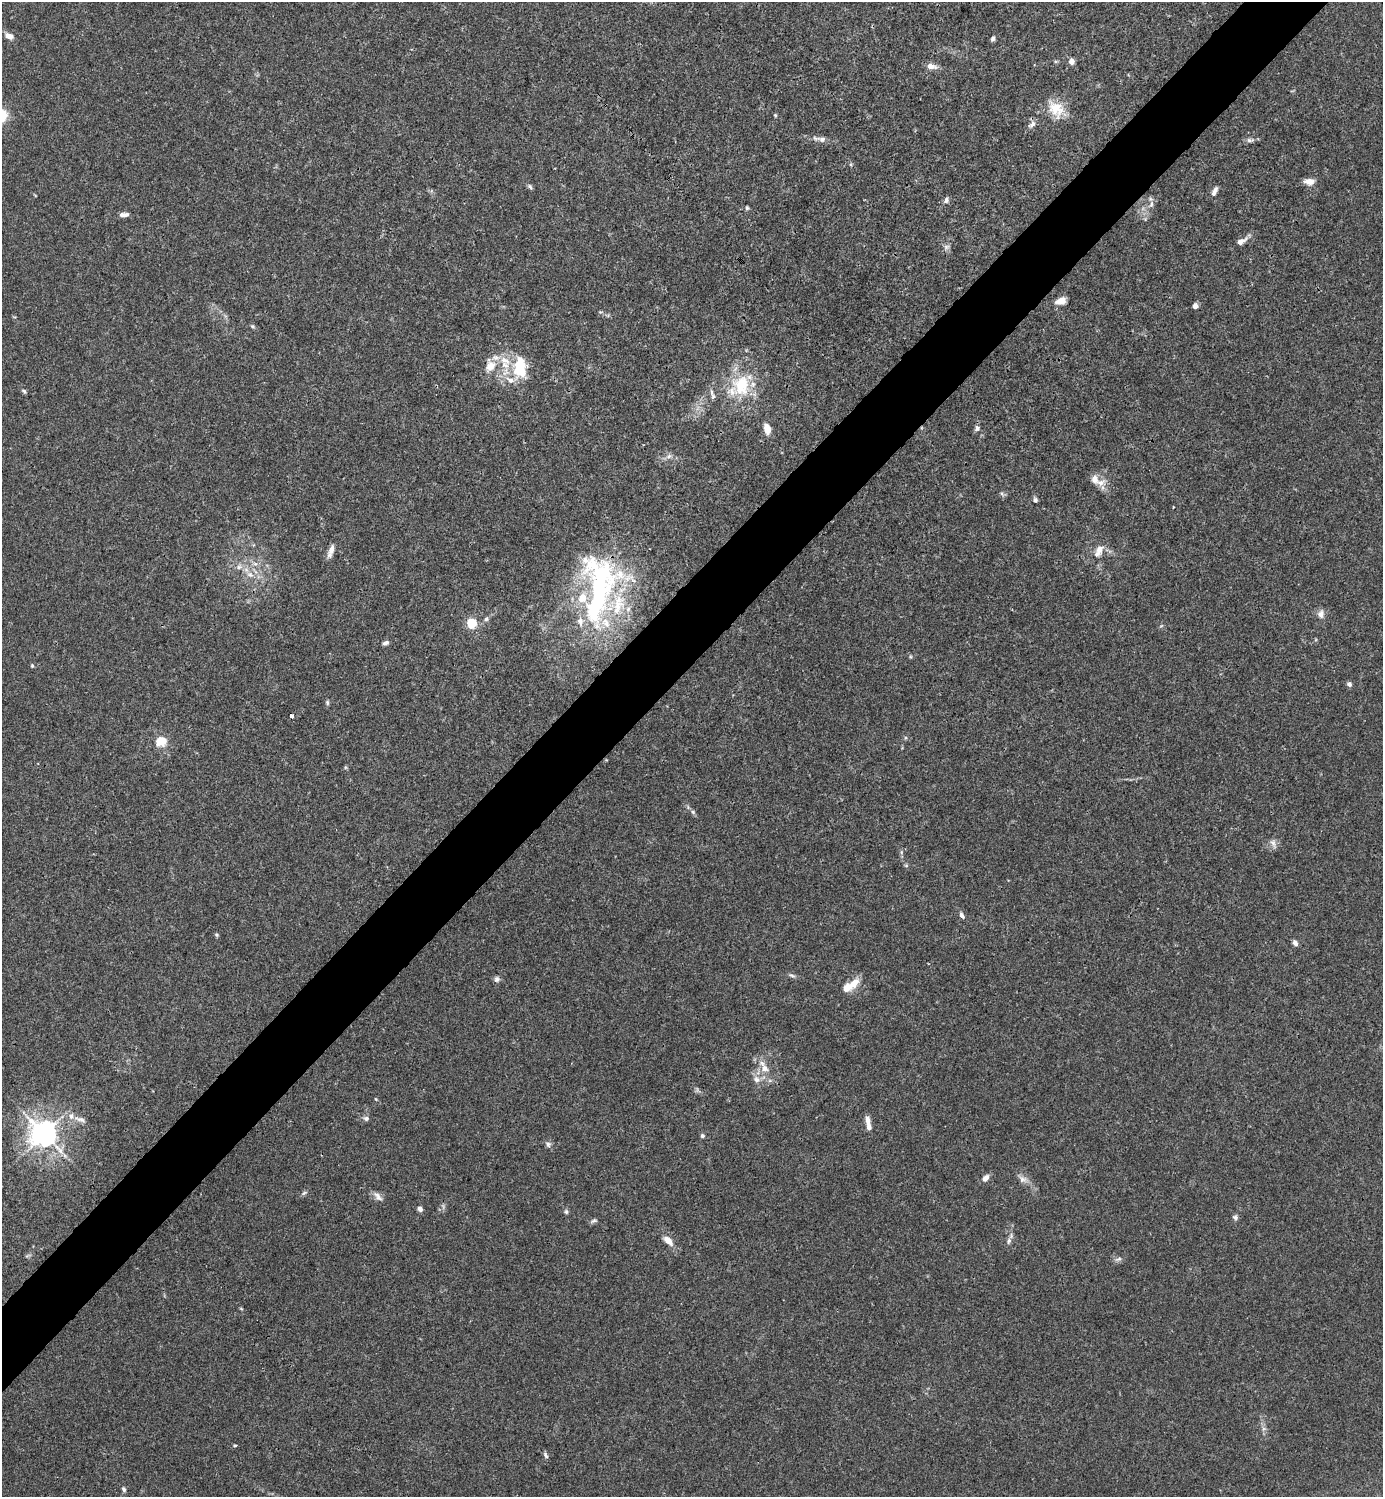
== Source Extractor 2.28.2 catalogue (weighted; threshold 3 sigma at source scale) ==
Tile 10 of 4 x 4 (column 2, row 3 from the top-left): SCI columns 1681-3061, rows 1495-2989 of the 5981 x 5982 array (HDU 1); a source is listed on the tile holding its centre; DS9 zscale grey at full resolution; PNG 1385 x 1499 px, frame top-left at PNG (2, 2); no overlay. Shown black and unused: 5% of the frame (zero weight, under 3 of 4 exposures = <1% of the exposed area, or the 3 px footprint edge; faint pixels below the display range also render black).
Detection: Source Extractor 2.28.2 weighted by HDU 2 'WHT'; one run over the whole footprint, this tile lists its part. Background 0.0151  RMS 0.0022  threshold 0.00971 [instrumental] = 3 sigma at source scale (4.5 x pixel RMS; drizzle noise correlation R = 1.50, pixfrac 1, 0.05/0.05 arcsec/px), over >= 5 px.
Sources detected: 94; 13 inside a brighter listed object's ellipse — not listed separately; the other 81 listed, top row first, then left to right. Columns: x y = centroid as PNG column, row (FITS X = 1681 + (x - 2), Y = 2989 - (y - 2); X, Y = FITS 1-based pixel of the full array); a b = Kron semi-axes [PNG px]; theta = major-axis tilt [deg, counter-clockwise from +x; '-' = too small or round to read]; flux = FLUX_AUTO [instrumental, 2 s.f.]
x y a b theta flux
9 36 12 7 -26 1.3
993 39 6 5 - 0.51
1071 61 7 6 - 1.2
931 66 12 7 -9 1.6
1056 109 25 18 -52 5.1
775 115 5 4 - 0.26
1032 124 13 7 48 1
822 139 13 8 -9 1.1
1250 140 12 6 4 0.79
1309 181 12 7 -3 1.7
530 186 8 5 -50 0.45
1215 191 11 5 65 0.98
946 200 8 6 66 0.67
1151 204 11 6 72 0.98
747 208 6 4 -76 0.35
124 215 12 5 3 1
1241 241 16 7 29 1.5
946 247 9 7 34 0.75
1061 301 13 8 18 1.8
1195 306 7 6 - 0.77
252 326 6 5 - 0.36
490 366 18 14 76 3.1
520 368 30 17 89 7.8
741 385 33 26 80 11
24 391 7 5 -55 0.37
713 396 8 7 - 0.62
977 428 7 6 - 0.65
767 429 11 7 -76 2.2
669 456 8 6 29 0.75
1101 483 15 10 23 1.8
1002 494 7 4 -46 0.41
1035 500 5 5 - 0.57
1100 549 16 9 69 2.1
331 551 17 6 72 1.5
255 564 7 6 - 0.72
239 567 9 7 45 0.91
250 575 10 7 -25 1.4
599 588 97 37 87 50
1321 614 11 8 -89 1.2
486 619 7 6 - 0.48
471 623 5 5 - 15
1161 626 6 4 19 0.26
386 643 8 5 18 0.59
32 666 5 4 - 0.27
1349 684 6 6 - 0.62
327 702 7 5 -89 0.37
291 716 4 3 - 1.1
161 742 16 14 23 3
345 767 6 4 -72 0.25
693 812 6 6 - 0.42
1273 844 15 6 -68 0.94
906 866 6 4 -1 0.28
962 915 8 5 -60 0.72
216 935 6 4 -45 0.31
1295 943 7 5 -59 0.79
792 975 10 4 -23 0.52
497 979 8 7 - 0.64
854 983 16 10 51 2.7
764 1067 22 9 -57 2.7
756 1079 10 8 -29 1.2
376 1099 5 3 - 0.21
366 1118 8 7 - 0.61
80 1119 20 7 -18 1.5
868 1120 10 6 -68 1.3
44 1134 9 8 - 220
702 1136 5 5 - 0.46
548 1144 9 7 -58 0.68
985 1178 9 6 47 1.2
1023 1179 13 9 -24 1.3
304 1193 8 4 35 0.42
378 1197 15 8 -49 1.1
420 1209 6 5 - 0.77
566 1212 7 5 -74 0.41
1235 1217 7 6 - 0.57
594 1221 10 5 22 0.5
668 1241 13 7 -44 2
1009 1241 9 6 65 0.77
1118 1259 11 5 18 0.63
235 1445 5 4 - 0.27
546 1455 9 5 -64 0.51
124 1489 8 6 -70 0.49
Overlapping masked pixels (flux is a lower limit): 1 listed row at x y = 599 588